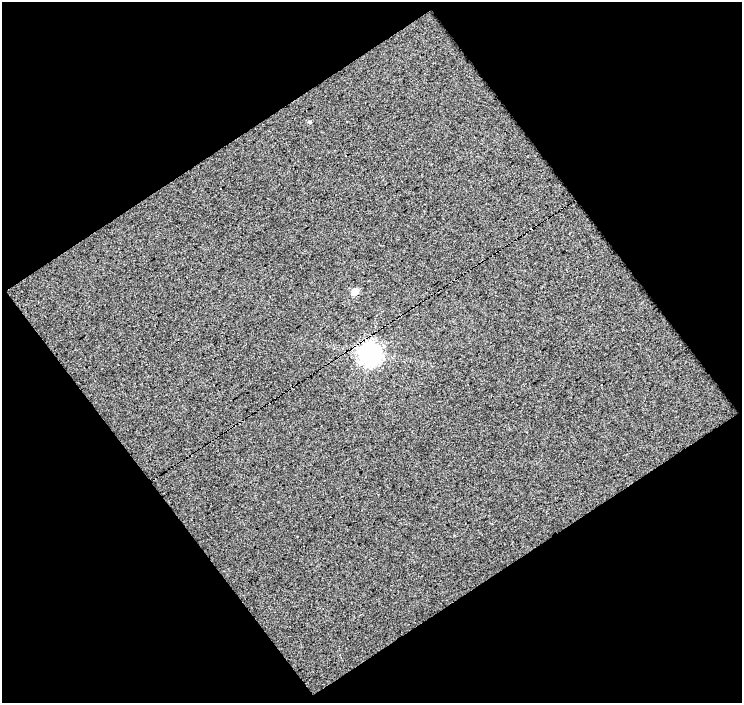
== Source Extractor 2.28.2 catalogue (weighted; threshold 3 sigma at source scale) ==
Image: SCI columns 1-740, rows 16-716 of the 740 x 733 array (HDU 1 of 3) = the unmasked area's bounding box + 8 px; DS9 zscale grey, full resolution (1 PNG px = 1 image px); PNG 744 x 705 px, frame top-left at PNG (2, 2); no overlay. Shown black and unused: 50% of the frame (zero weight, under 5 of 9 exposures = <1% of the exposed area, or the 3 px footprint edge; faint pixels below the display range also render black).
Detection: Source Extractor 2.28.2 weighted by HDU 2 'WHT'. Background 0.00578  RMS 0.058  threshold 0.236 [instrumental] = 3 sigma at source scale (4.09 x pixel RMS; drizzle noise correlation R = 1.36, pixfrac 0.8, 0.0396/0.0396 arcsec/px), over >= 5 px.
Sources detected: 3; all 3 listed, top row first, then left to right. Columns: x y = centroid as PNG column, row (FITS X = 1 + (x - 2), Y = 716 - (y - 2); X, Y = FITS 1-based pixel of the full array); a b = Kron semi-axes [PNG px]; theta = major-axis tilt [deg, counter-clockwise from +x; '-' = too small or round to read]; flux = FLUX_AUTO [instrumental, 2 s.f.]
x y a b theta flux
309 122 5 4 - 6.7
355 292 5 5 - 80
370 353 8 8 - 3500
Overlapping masked pixels (flux is a lower limit): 2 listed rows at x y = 355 292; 370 353